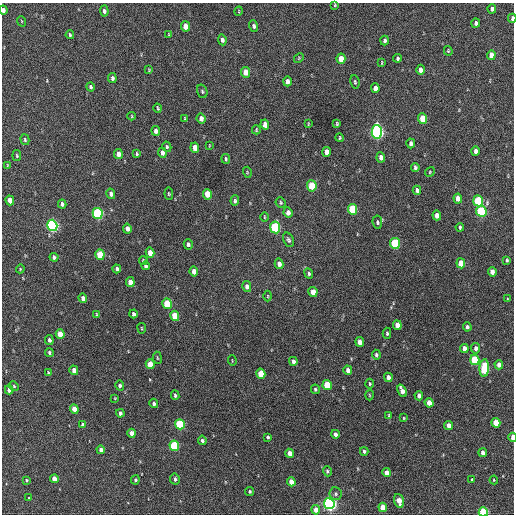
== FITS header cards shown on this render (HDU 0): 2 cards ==
NAXIS1  =                  512 / Axis length
NAXIS2  =                  512 / Axis length

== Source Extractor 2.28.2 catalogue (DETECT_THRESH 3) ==
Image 512 x 512 px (HDU 0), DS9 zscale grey, 1 PNG px = 1 image px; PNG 516 x 516 px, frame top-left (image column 1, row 512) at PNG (2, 3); each listed source drawn as its Kron ellipse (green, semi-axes under 4 px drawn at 4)
Background 516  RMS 15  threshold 43.7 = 3 sigma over >= 5 px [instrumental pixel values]
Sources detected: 177; all 177 listed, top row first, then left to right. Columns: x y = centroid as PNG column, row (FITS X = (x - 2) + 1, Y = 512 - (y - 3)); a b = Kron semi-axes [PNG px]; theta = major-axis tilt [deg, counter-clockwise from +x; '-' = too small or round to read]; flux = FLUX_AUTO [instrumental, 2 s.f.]
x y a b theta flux
335 5 3 2 - 850
492 9 4 4 - 3600
3 10 4 3 - 3600
104 11 5 4 - 2900
239 11 5 3 - 710
512 18 4 3 - 2400
21 21 5 3 - 770
476 23 4 3 - 2400
185 26 5 4 - 12000
254 26 6 4 -73 2300
70 35 4 3 - 1200
169 35 3 2 - 750
222 40 5 4 - 3300
385 40 5 3 - 2200
448 51 5 3 - 970
491 55 5 4 - 8400
299 58 5 4 - 910
397 58 4 3 - 1800
341 59 5 4 - 14000
382 63 4 2 - 740
149 70 4 3 - 810
420 70 5 4 - 5900
245 72 5 4 - 9600
112 78 5 4 - 2500
287 81 5 4 - 4600
355 82 7 4 -81 1600
90 87 4 3 - 2100
375 88 5 4 - 5400
202 91 7 5 -72 1700
158 108 4 2 - 1100
132 116 4 3 - 760
185 118 4 3 - 900
201 118 5 4 - 5500
423 119 5 4 - 23000
308 124 4 2 - 670
337 124 4 3 - 1000
265 125 5 4 - 8000
256 130 4 3 - 990
156 131 5 4 - 4100
377 132 7 5 -88 290000
340 138 4 2 - 960
25 140 5 4 - 1300
411 143 5 4 - 3300
209 145 4 2 - 630
167 147 5 4 - 1600
195 148 5 4 - 8800
475 151 5 4 - 3200
326 152 5 4 - 6000
162 153 5 4 - 4300
118 154 5 4 - 7600
137 154 4 3 - 1200
17 156 5 3 - 1100
381 157 5 4 - 5200
226 159 5 3 - 1400
7 165 4 2 - 660
415 167 4 3 - 2000
247 172 5 3 - 860
430 172 5 4 - 990
312 186 5 5 - 32000
417 190 4 4 - 3100
111 194 5 4 - 4300
169 194 6 4 -83 1100
207 194 5 4 - 19000
458 198 5 4 - 7700
10 200 5 4 - 10000
235 201 5 4 - 2000
478 201 5 5 - 59000
281 203 5 5 - 1400
62 204 4 3 - 2300
353 209 5 4 - 49000
481 211 6 5 - 80000
98 213 5 5 - 130000
288 213 5 4 - 5400
437 215 5 4 - 6900
264 217 4 3 - 850
377 222 6 5 - 1900
52 225 6 5 - 220000
275 227 6 5 - 93000
460 227 4 3 - 1600
127 229 5 4 - 4600
288 240 8 5 -64 2100
395 243 5 5 - 72000
188 244 5 4 - 2400
150 253 5 4 - 11000
100 255 5 4 - 36000
54 257 4 4 - 2600
143 260 4 4 - 1300
507 260 4 3 - 1200
461 263 5 4 - 19000
279 264 5 4 - 5200
145 266 4 3 - 2400
20 269 4 3 - 840
117 269 4 3 - 2600
194 271 5 4 - 6300
492 272 5 4 - 6600
309 273 5 4 - 1800
130 282 5 4 - 9000
247 286 5 4 - 4300
313 292 5 4 - 9400
268 296 5 3 - 910
83 298 5 4 - 4400
507 299 4 2 - 700
167 304 5 4 - 39000
96 314 3 2 - 720
133 314 4 3 - 2800
175 316 5 4 - 27000
397 325 5 4 - 9100
467 327 4 4 - 2500
142 328 5 2 - 860
387 333 5 4 - 1600
60 334 5 4 - 17000
49 340 5 4 - 2600
360 342 5 4 - 8900
464 348 4 4 - 6200
476 348 5 4 - 4000
49 352 4 4 - 1700
376 355 5 4 - 1700
157 358 6 3 -81 900
475 360 5 4 - 52000
232 361 5 2 - 680
293 361 4 4 - 3600
150 364 5 4 - 19000
499 365 4 4 - 5900
484 368 9 4 87 58000
74 370 5 4 - 5800
348 370 5 4 - 6600
48 372 4 2 - 880
261 374 5 4 - 27000
388 377 4 4 - 6600
370 384 5 3 - 1300
120 385 5 4 - 2200
327 385 5 4 - 40000
14 386 5 4 - 1300
315 389 5 4 - 1500
9 390 4 4 - 7300
402 391 6 4 -67 6900
175 395 5 3 - 2000
369 395 5 3 - 960
419 396 4 4 - 4800
115 398 3 2 - 670
154 403 4 4 - 2200
429 403 5 4 - 11000
74 409 5 4 - 11000
120 413 4 3 - 2600
389 415 3 2 - 940
404 418 4 3 - 830
496 423 5 4 - 19000
180 424 5 4 - 80000
83 425 4 4 - 4000
449 425 4 4 - 7700
132 433 4 4 - 6300
335 434 4 3 - 3600
268 437 3 3 - 1400
513 437 4 2 - 11000
202 440 5 4 - 2200
174 446 5 4 - 60000
101 450 4 4 - 5100
364 451 4 3 - 1700
483 452 4 4 - 4900
289 453 4 4 - 7300
327 471 5 4 - 1700
387 473 4 4 - 8000
54 479 4 4 - 10000
175 479 5 5 - 2800
26 480 4 3 - 1100
135 480 4 4 - 1700
472 480 3 2 - 1100
494 480 4 4 - 920
291 482 4 4 - 12000
250 491 4 4 - 1400
335 494 6 6 - 2200
29 498 3 2 - 660
399 501 7 4 -73 13000
329 504 5 5 - 330000
383 507 4 4 - 17000
316 510 4 4 - 9400
483 512 4 4 - 75000
At the frame edge (FLAGS 8, measured only in part): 4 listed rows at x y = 3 10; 512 18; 513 437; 483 512